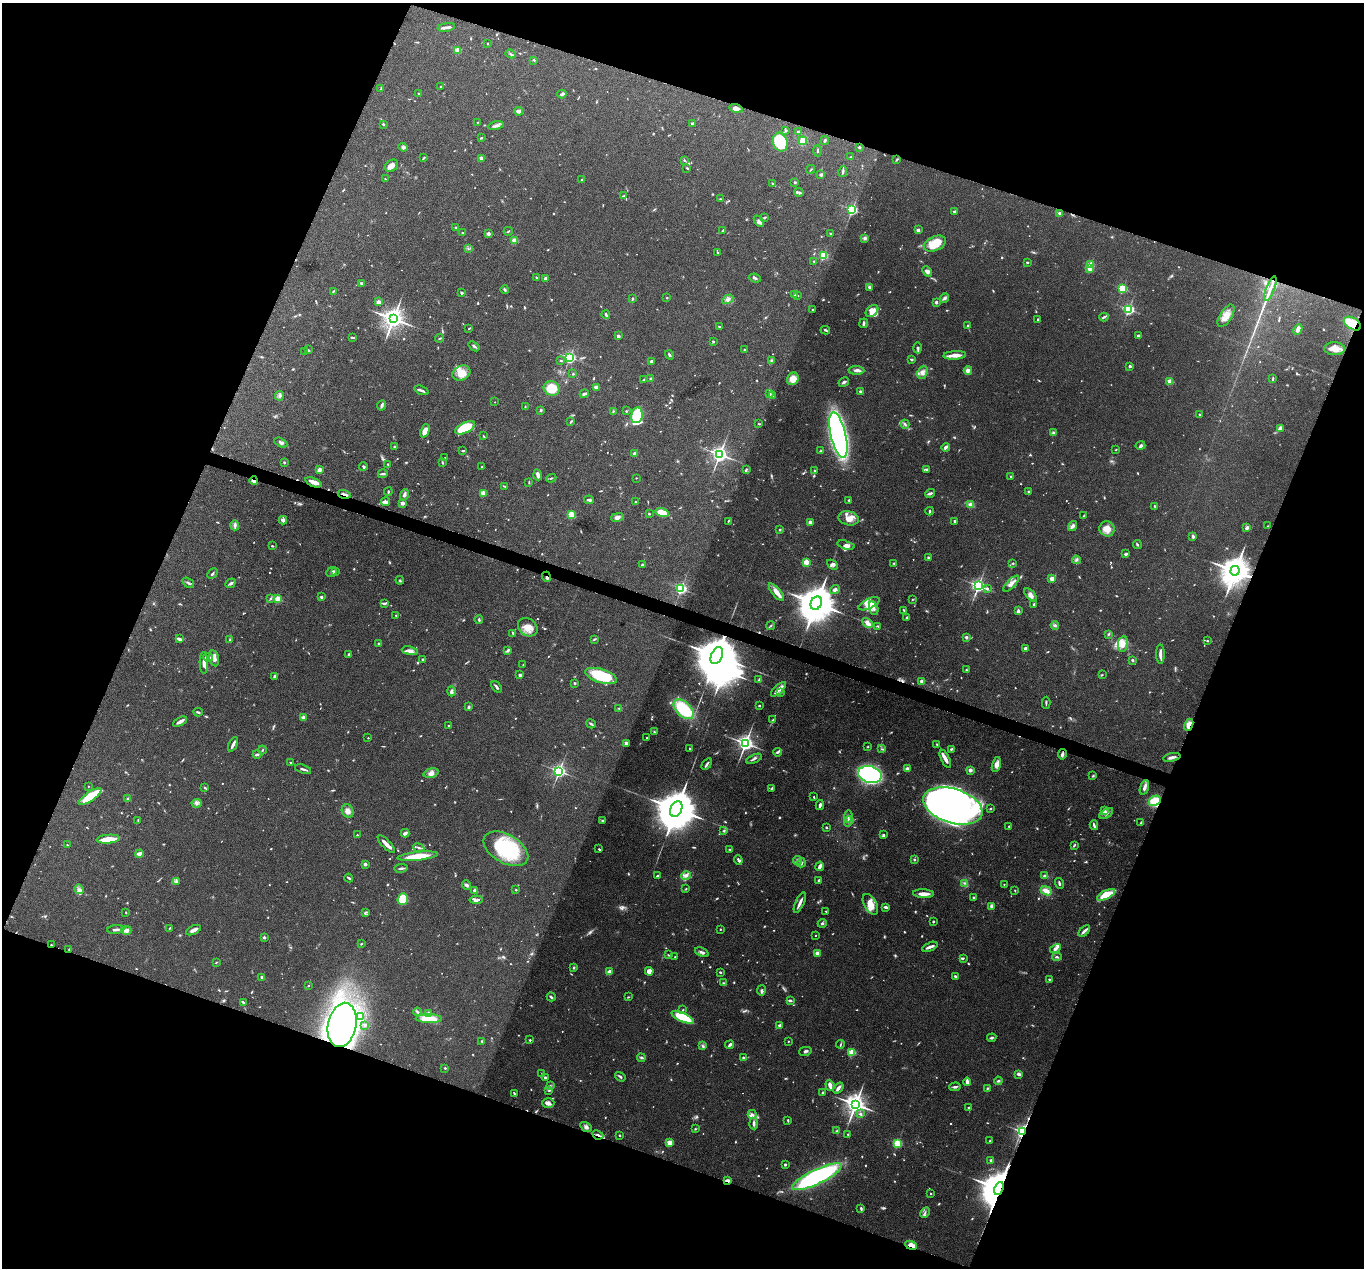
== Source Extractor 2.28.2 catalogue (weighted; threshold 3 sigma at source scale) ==
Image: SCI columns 1-5447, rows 136-5197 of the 5447 x 5464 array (HDU 1 of 3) = the unmasked area's bounding box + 8 px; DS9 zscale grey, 4 x 4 block average (1 PNG px = mean of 4 x 4 image px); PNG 1366 x 1270 px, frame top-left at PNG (2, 3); each listed source drawn as its Kron ellipse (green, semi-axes under 4 px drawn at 4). Shown black and unused: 41% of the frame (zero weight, under 4 of 8 exposures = <1% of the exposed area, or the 3 px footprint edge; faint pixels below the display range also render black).
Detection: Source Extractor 2.28.2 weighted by HDU 2 'WHT'. Background 0.06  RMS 0.0038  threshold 0.0155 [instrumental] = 3 sigma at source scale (4.09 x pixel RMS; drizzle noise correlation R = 1.36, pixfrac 0.8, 0.05/0.05 arcsec/px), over >= 5 px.
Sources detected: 1125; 52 too faint to see at this stretch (4 x 4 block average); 3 inside a brighter object's white glare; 10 cosmic-ray / hot-pixel residue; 1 long thin detection or spike segment (spike, bleed or trail) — neither listed nor drawn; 29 coinciding with a brighter row at this scale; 46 inside a brighter listed object's ellipse — not listed separately; of the other 984, all 500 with FLUX_AUTO >= 1.66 (the completeness limit of this list) listed and drawn (484 fainter detections not listed), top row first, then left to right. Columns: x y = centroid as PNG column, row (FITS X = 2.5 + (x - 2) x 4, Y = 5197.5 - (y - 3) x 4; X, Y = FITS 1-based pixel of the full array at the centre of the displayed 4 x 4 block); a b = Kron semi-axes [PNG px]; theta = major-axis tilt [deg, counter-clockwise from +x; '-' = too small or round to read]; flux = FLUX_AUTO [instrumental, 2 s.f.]
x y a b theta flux
446 27 8 2 9 8.9
487 44 2 2 - 4.1
457 50 2 2 - 59
511 54 5 2 - 2.7
534 60 3 2 - 1.7
441 86 2 2 - 2.2
381 89 3 2 - 2.1
419 94 2 2 - 2.3
562 94 4 2 - 5.5
736 108 7 3 -14 13
518 111 4 3 - 7.8
477 122 3 2 - 2.1
692 123 2 2 - 14
383 124 2 2 - 5.3
496 126 8 3 10 7
786 131 3 2 - 2
798 132 3 2 - 2.2
481 138 3 2 - 2
825 140 4 2 - 3
803 141 4 3 - 34
780 142 9 7 -72 110
403 147 5 3 - 5.1
859 147 3 2 - 3.1
817 151 5 2 - 2.7
851 157 2 2 - 2.7
424 158 3 2 - 2.4
481 158 2 2 - 30
897 159 3 2 - 1.9
684 160 2 2 - 2.1
391 166 7 5 35 11
687 168 3 2 - 2.4
811 169 5 2 - 1.9
843 171 5 2 - 3.9
821 174 2 2 - 19
385 179 2 2 - 2.8
582 179 3 2 - 2
795 182 3 2 - 2.5
772 184 3 2 - 2.5
799 192 5 2 - 2.8
624 196 3 2 - 1.9
720 199 3 2 - 1.7
852 210 2 2 - 350
955 211 3 2 - 3.5
1059 213 2 2 - 12
764 217 3 2 - 3.7
759 221 6 3 -51 6
456 227 2 2 - 2.7
723 230 4 2 - 1.8
918 230 2 2 - 23
508 231 4 2 - 2
463 233 2 2 - 2.6
830 233 2 2 - 6.1
488 234 2 2 - 25
865 238 3 3 - 5.4
515 241 2 2 - 81
935 244 11 7 24 50
468 248 3 2 - 1.9
718 253 3 2 - 2.6
823 256 2 2 - 160
814 261 2 2 - 2.9
1027 262 2 2 - 2.3
1091 264 2 2 - 71
1090 269 2 2 - 55
927 271 6 4 -47 7.2
536 277 3 2 - 1.7
546 278 3 2 - 11
755 278 6 3 -23 3.7
361 283 4 2 - 4.3
869 287 2 2 - 11
1122 289 2 2 - 210
1270 289 13 2 69 11
505 290 4 2 - 3.3
333 291 2 2 - 3
461 293 3 2 - 2.9
794 295 3 2 - 2.3
798 296 2 2 - 1.8
667 298 2 2 - 3.5
944 298 5 3 - 4.7
633 299 3 2 - 2.7
728 299 6 4 30 8.3
379 302 2 2 - 40
936 302 2 2 - 6.2
813 309 2 2 - 2.6
1128 309 2 2 - 380
872 311 7 5 43 22
606 315 4 2 - 4.1
1226 316 12 6 58 21
1104 317 4 2 - 4.2
393 319 4 3 - 2300
1038 319 3 2 - 2.1
864 323 5 2 - 4.7
1352 324 9 5 -31 67
968 325 2 2 - 3.3
720 327 3 2 - 3.6
469 328 3 2 - 1.7
1298 329 5 4 - 9.1
825 330 5 2 - 3.2
618 336 2 2 - 17
1139 336 3 3 - 2.3
352 337 4 2 - 3.7
439 338 4 2 - 2.2
713 341 2 2 - 3.6
474 346 6 2 -38 4.6
918 348 5 3 - 3.9
1335 349 10 6 -2 24
308 350 3 2 - 2
744 350 2 2 - 2.9
305 352 2 2 - 1.7
669 355 5 2 - 4.1
955 355 11 3 3 23
570 357 2 2 - 430
911 359 3 2 - 3.2
560 361 3 2 - 2.6
651 361 2 2 - 14
771 361 4 2 - 2.6
1130 366 2 2 - 4.6
856 370 8 3 -2 7.9
968 370 4 3 - 10
922 372 6 5 - 11
461 373 9 7 24 27
573 374 2 2 - 2.5
651 379 2 2 - 18
793 379 6 5 - 26
1273 379 4 2 - 2.4
644 380 2 2 - 4.7
1170 381 2 2 - 69
844 382 5 2 - 4.9
596 387 2 2 - 44
552 388 8 7 - 48
421 390 7 2 -20 5.4
860 391 3 2 - 5
770 393 3 2 - 3.1
584 394 4 2 - 5.5
280 396 5 4 - 5.1
772 396 3 2 - 2.1
495 402 2 2 - 1.7
381 405 5 3 - 4.6
525 407 2 2 - 1.9
541 410 3 2 - 2.5
613 411 3 2 - 1.9
626 411 2 2 - 2.4
637 415 8 5 79 88
1200 415 4 2 - 2.1
571 422 4 2 - 2.3
759 424 2 2 - 1.9
905 424 4 2 - 3.6
465 428 11 5 27 75
1280 428 3 2 - 13
425 431 7 3 66 25
1054 432 4 2 - 2.7
838 435 23 7 -77 900
483 436 3 2 - 1.8
281 443 7 3 -28 5.7
1140 445 5 4 - 5
394 447 2 2 - 9.5
946 447 4 2 - 7.6
1116 450 2 2 - 2
462 451 4 2 - 2.3
821 451 3 2 - 2
635 453 2 2 - 30
720 454 3 2 - 990
444 458 2 2 - 2.6
284 462 2 2 - 2.4
442 462 4 2 - 2.3
388 464 3 2 - 1.9
363 466 4 2 - 3.7
482 467 2 2 - 5.9
746 469 3 3 - 2.5
927 469 4 2 - 2
319 470 4 3 - 7.5
814 470 2 2 - 2.8
383 474 5 2 - 4.7
538 475 5 3 - 8.9
1010 476 2 2 - 3.7
551 478 5 2 - 2.4
636 478 2 2 - 1.7
254 481 4 2 - 8.6
313 482 8 3 -23 16
529 482 3 2 - 1.8
504 486 4 2 - 1.8
388 492 4 2 - 2.1
1028 492 2 2 - 10
483 493 2 2 - 54
930 493 5 2 - 5.5
344 494 6 2 -16 11
404 495 6 3 72 7.4
589 500 5 2 - 5.5
849 500 3 2 - 1.9
385 502 4 3 - 9
635 502 2 2 - 2.1
402 503 2 2 - 30
971 505 2 2 - 90
1154 506 4 2 - 2
930 511 4 2 - 3.7
662 513 6 4 -16 33
571 514 2 2 - 110
649 514 2 2 - 6.2
1084 515 4 2 - 1.8
617 517 6 4 13 8.3
849 518 10 7 -12 17
283 520 4 4 - 5.9
728 521 2 2 - 1.8
955 521 2 2 - 4.4
810 522 2 2 - 22
235 525 5 3 - 5.2
1072 526 5 4 - 6.8
1268 526 2 2 - 1.7
1247 528 4 3 - 4.7
1107 529 8 7 - 22
780 530 2 2 - 8.1
1193 536 3 2 - 6.2
846 545 9 4 -15 8.3
1137 545 4 2 - 3.2
272 546 3 2 - 2.6
1126 554 4 2 - 3.5
928 558 3 2 - 4.8
1076 560 4 2 - 3.5
806 562 2 2 - 92
894 563 2 2 - 2
1013 563 2 2 - 3
642 565 2 2 - 5
832 565 6 3 -42 5.2
336 571 3 2 - 2
1235 571 5 4 - 5500
331 572 6 3 40 4.2
212 573 6 2 47 3.3
547 577 5 3 - 5.1
1052 578 2 2 - 57
400 580 4 2 - 2.3
188 583 6 2 -35 3.9
231 583 5 3 - 4.4
1011 584 10 3 47 9.5
978 586 2 2 - 640
681 588 2 2 - 390
987 588 3 3 - 3.4
835 589 5 3 - 5.4
776 592 11 3 -51 21
1030 595 8 4 -46 9
321 597 2 2 - 15
271 598 3 2 - 2.3
278 599 2 2 - 110
912 600 3 2 - 1.7
816 603 7 5 62 10000
384 604 4 2 - 5
869 604 11 5 26 18
1034 604 2 2 - 13
874 608 7 3 -72 6.5
904 610 4 2 - 2.3
1018 611 3 2 - 8.2
396 616 3 2 - 1.7
907 618 3 2 - 4.5
479 620 4 2 - 3.1
867 623 6 3 -48 17
1055 625 4 2 - 3.3
770 626 4 2 - 2.6
878 626 2 2 - 1.8
528 627 10 8 -37 24
513 633 4 2 - 3.7
1109 634 3 2 - 2.9
966 637 4 3 - 3.7
179 639 4 2 - 8.7
594 639 4 2 - 2.3
230 640 2 2 - 2
1207 641 3 2 - 1.8
379 644 2 2 - 2.7
1123 644 8 5 81 19
1025 648 2 2 - 18
410 651 8 4 -11 12
507 651 3 2 - 3.9
1160 654 10 2 -89 11
349 655 4 3 - 2.7
717 656 9 5 65 16000
208 657 5 3 - 18
214 658 8 4 -78 14
422 659 2 2 - 3.1
1132 660 3 2 - 3.7
204 663 10 3 -89 12
523 665 2 2 - 2.2
966 670 2 2 - 3.6
520 675 3 2 - 4.9
1102 675 3 2 - 1.7
275 676 3 2 - 7
601 676 16 7 -16 120
759 680 3 2 - 3.7
922 681 2 2 - 32
575 683 3 2 - 2.5
497 687 6 2 -51 5.3
778 689 9 3 44 20
451 691 5 3 - 7.7
781 692 4 2 - 4.2
1046 703 6 2 90 2.7
759 706 2 2 - 6.5
469 707 3 2 - 3.8
619 708 3 2 - 2
684 709 12 7 -44 110
198 712 5 2 - 3
303 718 3 2 - 9.4
773 720 4 2 - 2.6
180 722 7 2 29 13
591 724 5 2 - 3.4
1189 725 6 4 66 18
449 726 2 2 - 4.6
654 732 3 2 - 2.9
368 738 2 2 - 3.2
647 738 2 2 - 2.8
626 743 2 2 - 28
745 743 3 3 - 1100
233 744 8 2 64 10
937 745 3 2 - 1.7
868 747 3 2 - 1.7
690 749 2 2 - 2.2
881 749 2 2 - 1.9
951 749 4 2 - 2.7
262 750 4 2 - 1.8
777 752 4 2 - 3.8
257 754 4 2 - 3.9
1062 754 5 3 - 6.2
1172 757 9 2 13 7.8
754 759 8 2 22 5.2
945 759 10 3 -65 14
291 763 2 2 - 3.5
707 764 6 2 55 4.7
996 764 8 4 75 12
303 769 8 2 -18 6.1
907 769 2 2 - 32
970 770 2 2 - 29
559 771 2 2 - 610
431 773 7 4 17 10
870 774 12 8 -16 570
1093 776 3 2 - 2.9
88 786 2 2 - 2.1
205 787 4 2 - 2.1
1144 787 7 2 71 10
771 789 3 2 - 1.7
90 796 13 4 34 65
814 797 2 2 - 2.5
128 799 3 3 - 2.9
1155 801 6 5 - 44
196 803 5 4 - 5.9
820 805 5 2 - 5.3
953 806 30 17 -18 1800
676 809 8 5 65 15000
990 809 2 2 - 2
1104 810 4 2 - 3.3
348 811 7 5 -61 12
1106 813 7 3 32 7.3
848 816 6 3 85 5.1
138 820 4 2 - 1.8
603 820 3 2 - 2.4
849 821 5 3 - 6
1141 822 3 2 - 2.2
1094 825 5 2 - 5.2
1009 826 2 2 - 1.9
826 827 2 2 - 6
724 831 3 2 - 3.2
405 833 4 2 - 8.9
357 835 2 2 - 2.8
883 835 3 2 - 4
108 839 11 3 5 45
386 844 11 2 -46 16
67 845 2 2 - 2.1
1074 845 4 2 - 2.9
419 848 5 2 - 3
506 849 24 14 -30 170
599 849 4 2 - 2.5
730 850 3 2 - 2.1
139 854 4 3 - 8.2
417 856 20 3 6 51
738 860 5 2 - 5.1
798 860 4 3 - 4.2
914 860 2 2 - 7.8
801 863 4 3 - 4.8
365 864 2 2 - 21
820 866 5 2 - 9.5
401 868 7 2 8 4.7
657 876 3 2 - 4.7
686 876 5 4 - 7.7
1045 876 4 3 - 6.8
349 878 4 2 - 3.5
819 880 3 2 - 3.2
177 882 3 2 - 2.3
964 883 3 2 - 2.3
1059 883 5 2 - 3.7
1004 884 2 2 - 2.6
466 885 5 3 - 5
79 889 5 3 - 6.2
686 889 2 2 - 2
516 890 2 2 - 4.2
1015 890 2 2 - 1.7
475 891 3 3 - 14
1046 891 5 3 - 20
924 894 10 2 -2 19
1106 895 10 4 27 53
973 897 2 2 - 1.7
403 899 6 5 - 67
476 900 6 3 -4 8.6
800 903 11 2 65 10
870 904 11 6 -61 29
992 906 4 3 - 6.4
886 907 4 2 - 6.7
826 911 3 2 - 1.7
126 912 2 2 - 1.9
366 912 4 2 - 3
933 922 3 2 - 3
822 923 4 2 - 2.8
170 928 3 2 - 1.8
720 929 2 2 - 1.7
116 930 8 2 4 8.4
126 930 5 3 - 13
193 930 8 3 27 9.3
1084 931 7 2 42 12
815 935 2 2 - 2.7
264 937 2 2 - 13
51 944 2 2 - 2.5
361 944 2 2 - 1.7
930 947 8 2 23 12
69 949 2 2 - 2.3
1055 949 6 4 28 7.3
702 952 7 3 -25 6.3
817 953 2 2 - 42
669 955 4 2 - 1.7
675 957 2 2 - 1.7
1057 957 5 2 - 3.1
963 958 3 2 - 2.1
216 962 3 2 - 1.9
574 967 3 2 - 2
649 971 4 4 - 12
609 972 2 2 - 36
720 972 3 2 - 2.3
955 976 4 2 - 3.3
262 977 2 2 - 14
1049 979 2 2 - 5.6
723 983 3 2 - 2.5
308 986 2 2 - 2.7
761 990 5 2 - 3.6
551 997 4 2 - 4.6
628 997 2 2 - 1.9
790 1001 3 2 - 6.2
243 1002 4 2 - 3.8
683 1010 3 2 - 2.3
418 1012 4 2 - 3.8
429 1014 2 2 - 35
361 1017 3 2 - 1.8
683 1017 12 4 -25 76
429 1019 13 4 -1 47
342 1025 22 14 78 1500
365 1025 3 3 - 3.3
780 1026 2 2 - 19
992 1038 4 3 - 3.3
530 1040 2 2 - 6
482 1041 2 2 - 1.7
788 1041 2 2 - 2
840 1044 4 2 - 2.5
730 1045 4 2 - 5.9
703 1046 3 3 - 3
805 1051 6 2 13 4.5
852 1052 2 2 - 130
743 1057 2 2 - 4.1
641 1058 4 3 - 3.5
445 1068 2 2 - 6.3
542 1074 2 2 - 1.8
1019 1074 4 3 - 5.3
545 1077 2 2 - 3.7
620 1077 6 2 -34 4.3
998 1081 4 3 - 3.4
967 1082 4 3 - 8.8
830 1085 5 2 - 15
550 1086 3 2 - 2.3
955 1087 6 2 2 4.5
838 1088 6 2 52 8.2
987 1088 3 2 - 2
549 1091 3 2 - 2.1
823 1092 3 2 - 2.6
514 1093 3 2 - 2.4
548 1103 6 5 - 7.9
855 1104 3 3 - 1900
968 1108 2 2 - 5.2
752 1114 4 3 - 4.5
860 1114 3 2 - 3.7
788 1120 3 2 - 3
754 1124 5 3 - 6.8
586 1127 6 4 -31 7.1
695 1129 2 2 - 2.1
836 1131 2 2 - 1.7
1022 1132 4 3 - 270
848 1134 4 2 - 2.1
598 1135 6 2 -25 4.5
620 1135 2 2 - 2.4
990 1141 2 2 - 2.2
670 1143 2 2 - 69
897 1143 2 2 - 170
991 1160 2 2 - 18
785 1165 2 2 - 3.7
817 1177 27 7 25 360
727 1180 3 2 - 8.3
999 1188 7 4 65 11000
931 1193 2 2 - 2.4
861 1209 4 2 - 3.3
925 1212 5 2 - 3.9
911 1245 6 3 -24 26
Overlapping masked pixels (flux is a lower limit): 17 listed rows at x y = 736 108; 1352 324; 254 481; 313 482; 344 494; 1235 571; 547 577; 717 656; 1189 725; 1155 801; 51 944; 342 1025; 1022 1132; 598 1135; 727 1180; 999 1188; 911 1245
Diffuse or blended objects may show on this block-average render without a row.